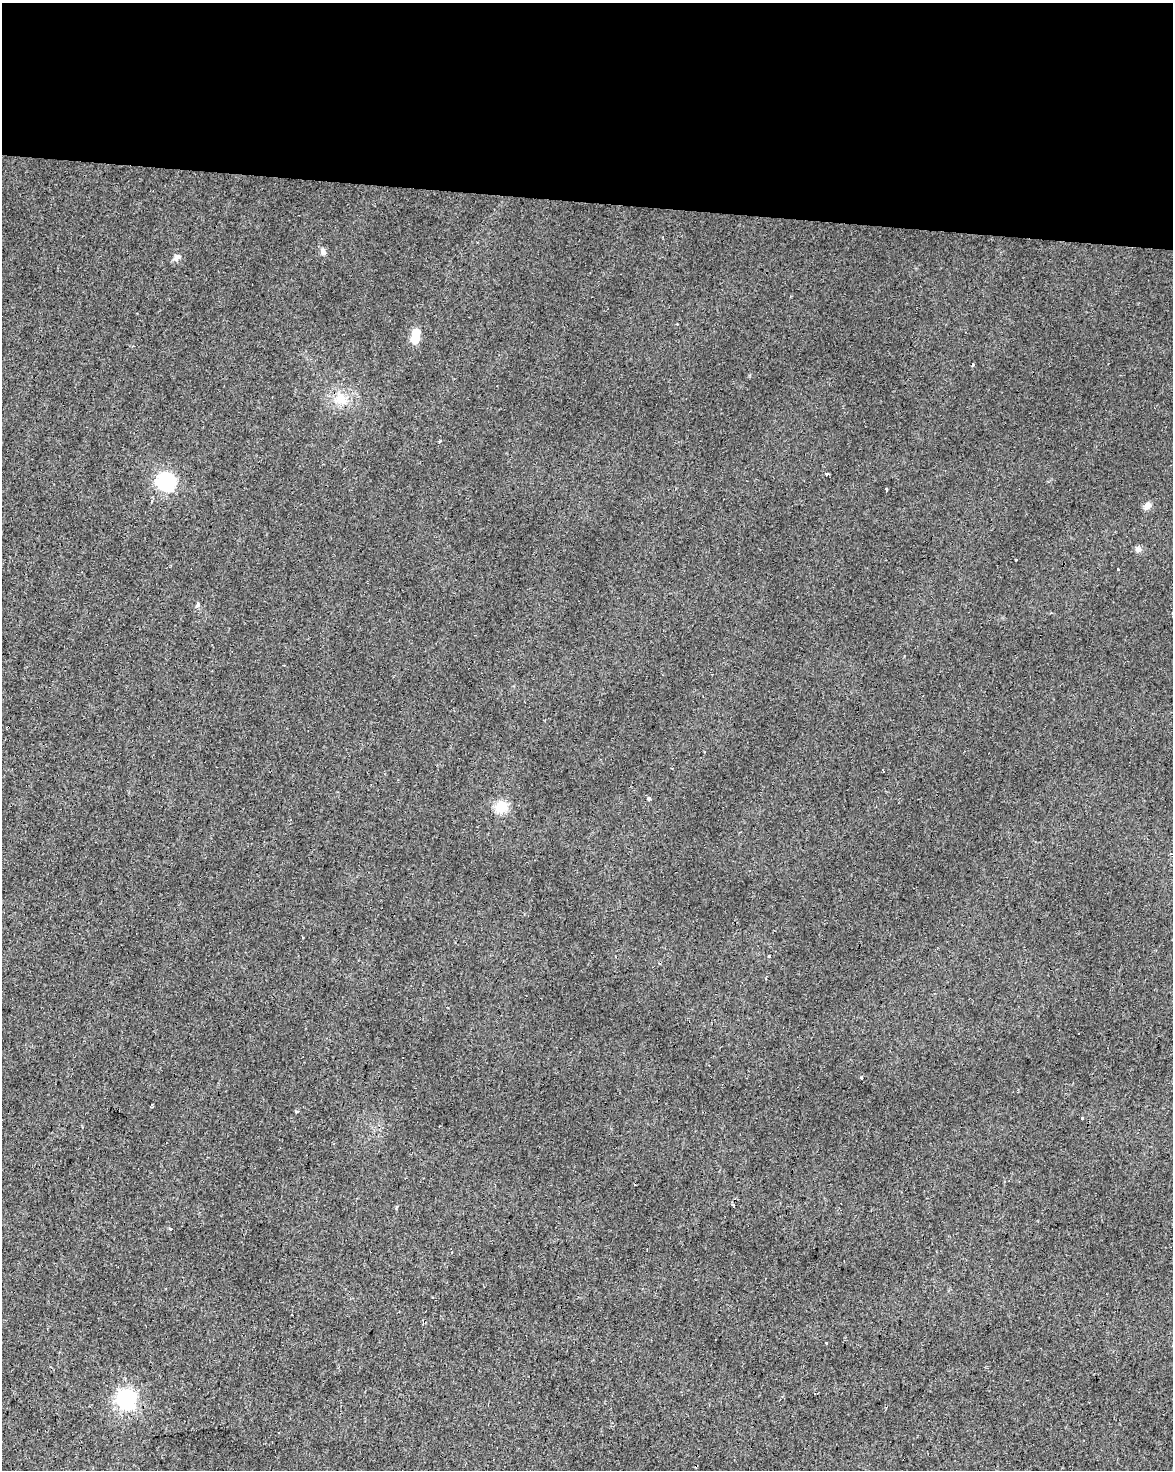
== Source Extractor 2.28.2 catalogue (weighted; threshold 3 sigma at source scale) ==
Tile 3 of 4 x 3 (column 3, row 1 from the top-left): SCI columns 2347-3517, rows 3220-4687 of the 4687 x 4912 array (HDU 1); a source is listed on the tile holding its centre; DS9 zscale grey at full resolution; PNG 1175 x 1472 px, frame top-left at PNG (2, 3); no overlay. Shown black and unused: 14% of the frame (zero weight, under 2 of 3 exposures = <1% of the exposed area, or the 3 px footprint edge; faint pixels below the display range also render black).
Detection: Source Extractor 2.28.2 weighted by HDU 2 'WHT'; one run over the whole footprint, this tile lists its part. Background 0.0282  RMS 0.0063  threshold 0.0281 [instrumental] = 3 sigma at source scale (4.5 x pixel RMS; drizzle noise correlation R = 1.50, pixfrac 1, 0.0396/0.0396 arcsec/px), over >= 5 px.
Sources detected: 31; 1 inside a brighter object's white glare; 4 cosmic-ray / hot-pixel residue — not listed; the other 26 listed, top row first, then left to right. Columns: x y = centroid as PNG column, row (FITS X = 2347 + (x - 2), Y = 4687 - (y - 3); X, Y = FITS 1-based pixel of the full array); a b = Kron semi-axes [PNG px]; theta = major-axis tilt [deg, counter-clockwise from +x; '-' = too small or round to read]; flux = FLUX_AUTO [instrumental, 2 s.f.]
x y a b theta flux
323 252 9 6 -73 2.4
177 257 9 7 45 2.5
415 339 6 6 - 14
972 364 3 3 - 5.2
341 399 17 15 -39 11
439 441 3 3 - 0.65
827 473 3 3 - 2.8
166 482 11 8 -22 130
886 490 3 3 - 5.8
1147 506 11 8 47 3.1
1138 549 8 7 - 2.2
1016 559 3 3 - 6.5
1118 569 3 3 - 0.89
198 604 9 4 88 1.1
883 771 4 2 - 0.87
649 798 4 3 - 13
501 807 13 12 - 12
769 956 3 2 - 9.1
1079 1034 3 3 - 1.2
861 1078 3 3 - 3.6
297 1111 4 3 - 1.8
1082 1117 3 3 - 2.7
170 1228 4 2 - 1.4
826 1343 3 3 - 2.4
815 1394 3 2 - 0.8
126 1399 8 8 - 190